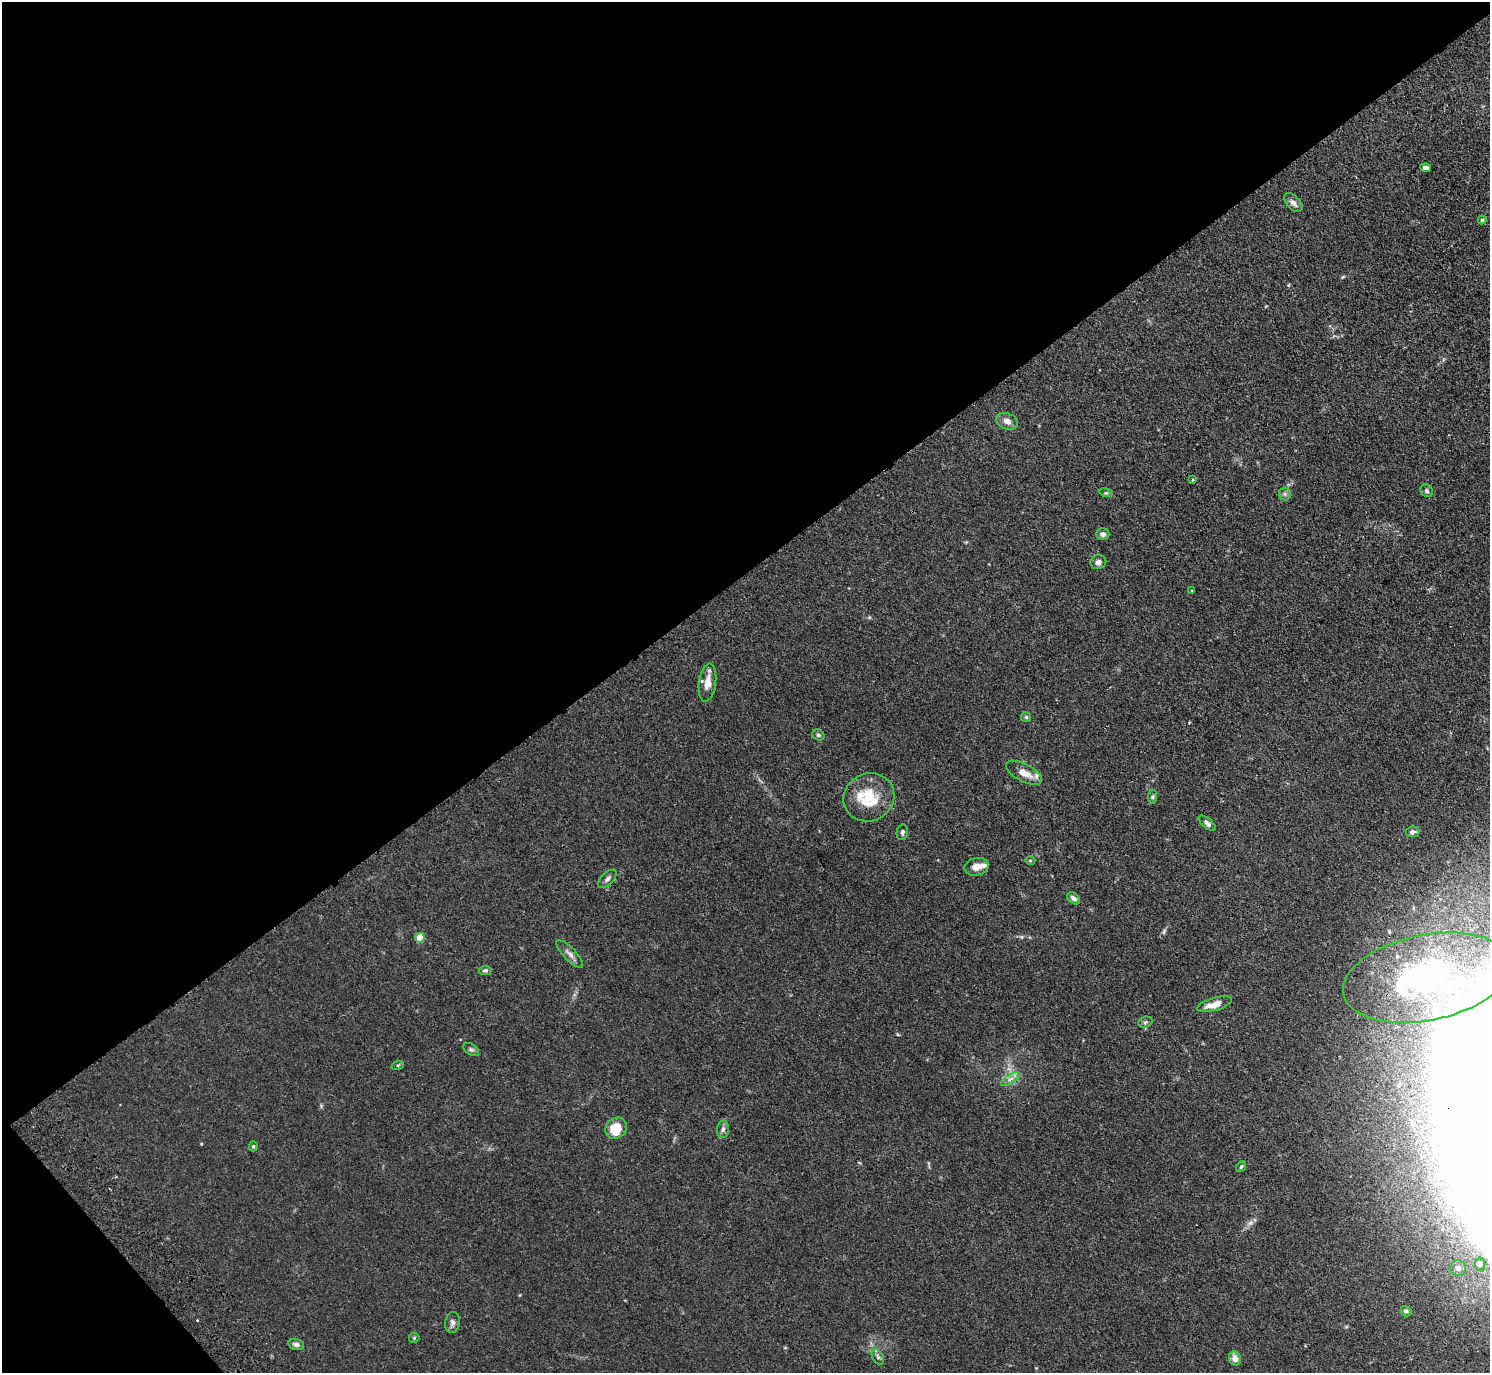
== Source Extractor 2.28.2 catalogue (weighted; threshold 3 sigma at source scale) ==
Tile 5 of 4 x 4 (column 1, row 2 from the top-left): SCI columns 48-1535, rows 3083-4453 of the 6046 x 6025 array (HDU 1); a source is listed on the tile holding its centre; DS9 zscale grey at full resolution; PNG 1492 x 1375 px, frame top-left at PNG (2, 2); each listed source drawn as its Kron ellipse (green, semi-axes under 4 px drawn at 4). Shown black and unused: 43% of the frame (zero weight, under 3 of 4 exposures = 4% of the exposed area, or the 3 px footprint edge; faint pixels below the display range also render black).
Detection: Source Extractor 2.28.2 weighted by HDU 2 'WHT'; one run over the whole footprint, this tile lists its part. Background 0.0335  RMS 0.0033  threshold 0.0147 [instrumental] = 3 sigma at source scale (4.5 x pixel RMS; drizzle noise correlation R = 1.50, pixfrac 1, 0.05/0.05 arcsec/px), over >= 5 px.
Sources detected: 53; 2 inside a brighter object's white glare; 1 cosmic-ray / hot-pixel residue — neither listed nor drawn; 5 inside a brighter listed object's ellipse — not listed separately; the other 45 listed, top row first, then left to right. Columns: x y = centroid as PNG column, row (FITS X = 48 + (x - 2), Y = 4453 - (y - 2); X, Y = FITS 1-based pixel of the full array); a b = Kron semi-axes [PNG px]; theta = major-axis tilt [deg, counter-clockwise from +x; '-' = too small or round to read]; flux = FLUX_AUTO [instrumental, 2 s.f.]
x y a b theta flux
1426 168 5 4 - 1.2
1293 203 11 6 -48 1.5
1482 220 4 4 - 0.47
1007 421 11 8 -23 1.9
1193 480 3 3 - 0.35
1427 491 7 6 - 0.68
1106 493 6 4 -17 0.47
1285 494 6 6 - 0.72
1103 534 6 6 - 1
1098 562 8 7 - 1.1
1192 591 2 2 - 0.25
707 683 19 8 82 3.6
1026 717 5 5 - 0.44
818 735 6 5 - 0.58
1024 773 20 8 -28 3.6
869 797 26 23 29 10
1152 797 7 4 82 0.57
1207 823 10 5 -41 1
902 832 8 5 78 0.81
1413 832 7 5 8 0.95
1030 860 5 3 - 0.3
977 867 12 8 14 2.5
607 879 11 6 46 1
1074 898 7 5 -40 1.1
420 938 5 4 - 5.4
570 954 18 6 -47 1.6
485 971 6 4 7 0.6
1427 978 85 43 11 87
1214 1004 18 6 16 3.7
1145 1022 7 5 21 0.61
471 1049 9 5 -30 0.66
398 1065 6 4 18 0.42
1010 1079 11 4 33 1.1
616 1128 11 10 - 6.6
723 1129 9 6 88 0.97
253 1146 5 4 - 0.45
1241 1167 6 4 53 0.45
1480 1264 7 5 82 0.76
1458 1268 8 7 - 1.3
1406 1311 6 5 - 0.79
452 1322 10 7 79 1.1
414 1338 5 5 - 0.42
296 1344 8 5 -13 1.2
878 1357 8 5 -60 0.79
1235 1359 7 6 - 2.4
Isophote crosses this tile's border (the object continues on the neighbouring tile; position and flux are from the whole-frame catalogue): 1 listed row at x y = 1427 978